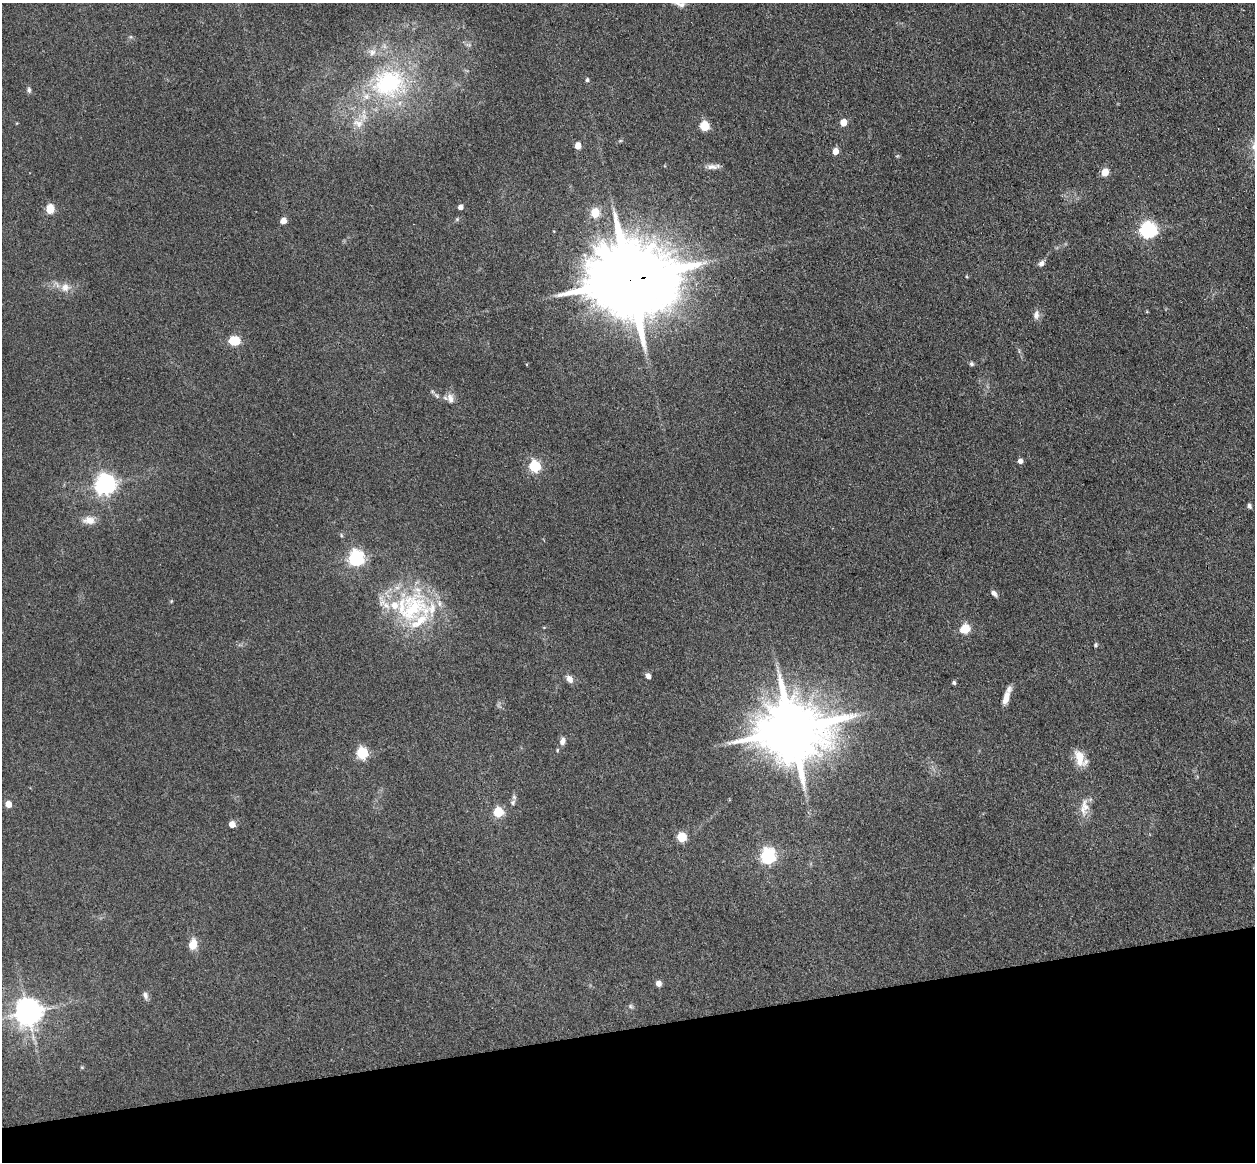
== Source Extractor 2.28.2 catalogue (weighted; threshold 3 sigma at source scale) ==
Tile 14 of 4 x 4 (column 2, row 4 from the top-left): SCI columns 1369-2621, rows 285-1444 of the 5242 x 5094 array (HDU 1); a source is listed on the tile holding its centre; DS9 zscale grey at full resolution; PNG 1257 x 1164 px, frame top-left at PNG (2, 3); no overlay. Shown black and unused: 12% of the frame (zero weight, under 3 of 4 exposures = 6% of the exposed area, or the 3 px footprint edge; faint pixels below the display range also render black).
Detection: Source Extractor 2.28.2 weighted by HDU 2 'WHT'; one run over the whole footprint, this tile lists its part. Background 0.0963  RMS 0.0067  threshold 0.0302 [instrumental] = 3 sigma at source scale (4.5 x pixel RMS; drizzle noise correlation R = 1.50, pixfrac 1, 0.05/0.05 arcsec/px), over >= 5 px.
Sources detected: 65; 1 too faint to see at this stretch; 1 inside a brighter object's white glare — not listed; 5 inside a brighter listed object's ellipse — not listed separately; the other 58 listed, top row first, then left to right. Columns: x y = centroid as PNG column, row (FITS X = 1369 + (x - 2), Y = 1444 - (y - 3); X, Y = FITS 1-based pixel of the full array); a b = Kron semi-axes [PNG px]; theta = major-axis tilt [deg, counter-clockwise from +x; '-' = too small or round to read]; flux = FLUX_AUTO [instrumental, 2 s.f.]
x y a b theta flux
677 3 14 9 -28 5.3
587 80 5 4 - 1.2
388 83 50 40 20 84
29 90 8 5 -81 1.4
358 123 15 10 -21 6.6
843 123 5 5 - 11
704 126 5 5 - 42
578 146 5 4 - 8.7
835 151 5 5 - 7.2
712 167 18 7 -2 3.9
1105 172 5 5 - 15
460 207 5 4 - 3.3
50 209 5 5 - 34
595 213 5 5 - 34
457 219 6 5 - 0.91
283 221 5 4 - 6.9
1150 230 7 6 - 110
1041 263 8 6 34 2.4
629 280 24 19 5 11000
65 287 13 12 - 6.1
1036 315 13 8 77 3.3
234 341 8 5 -5 40
972 364 6 6 - 1.3
436 396 10 4 -39 1.7
450 398 13 9 -78 4.2
1020 461 5 4 - 3.5
534 466 6 5 - 73
105 485 7 7 - 420
1249 506 6 4 -68 1.6
89 520 17 10 0 6.2
341 535 5 4 - 0.82
356 558 7 6 - 180
994 593 8 5 -45 2.5
171 601 5 3 - 0.57
412 608 57 41 59 74
965 629 6 5 - 34
1096 645 5 4 - 1.2
648 676 5 4 - 3.6
569 679 10 7 -55 3.9
954 683 4 4 - 1.4
1006 698 18 7 74 6.6
792 730 19 16 4 5700
562 741 11 7 75 3
362 753 6 5 - 68
1080 758 19 10 -76 11
513 803 8 8 - 2
8 804 5 4 - 8.5
1084 807 26 11 85 8.7
498 812 6 5 - 36
232 824 5 4 - 8.5
681 837 6 5 - 36
767 856 7 6 - 160
193 944 11 8 74 8.5
658 983 6 5 - 3.6
145 995 10 6 -76 2.4
630 1006 7 5 -37 1.3
28 1012 8 8 - 890
82 1067 5 3 - 0.65
Overlapping masked pixels (flux is a lower limit): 1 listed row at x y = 629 280
Isophote crosses this tile's border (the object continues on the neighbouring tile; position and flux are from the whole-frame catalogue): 1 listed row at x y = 677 3